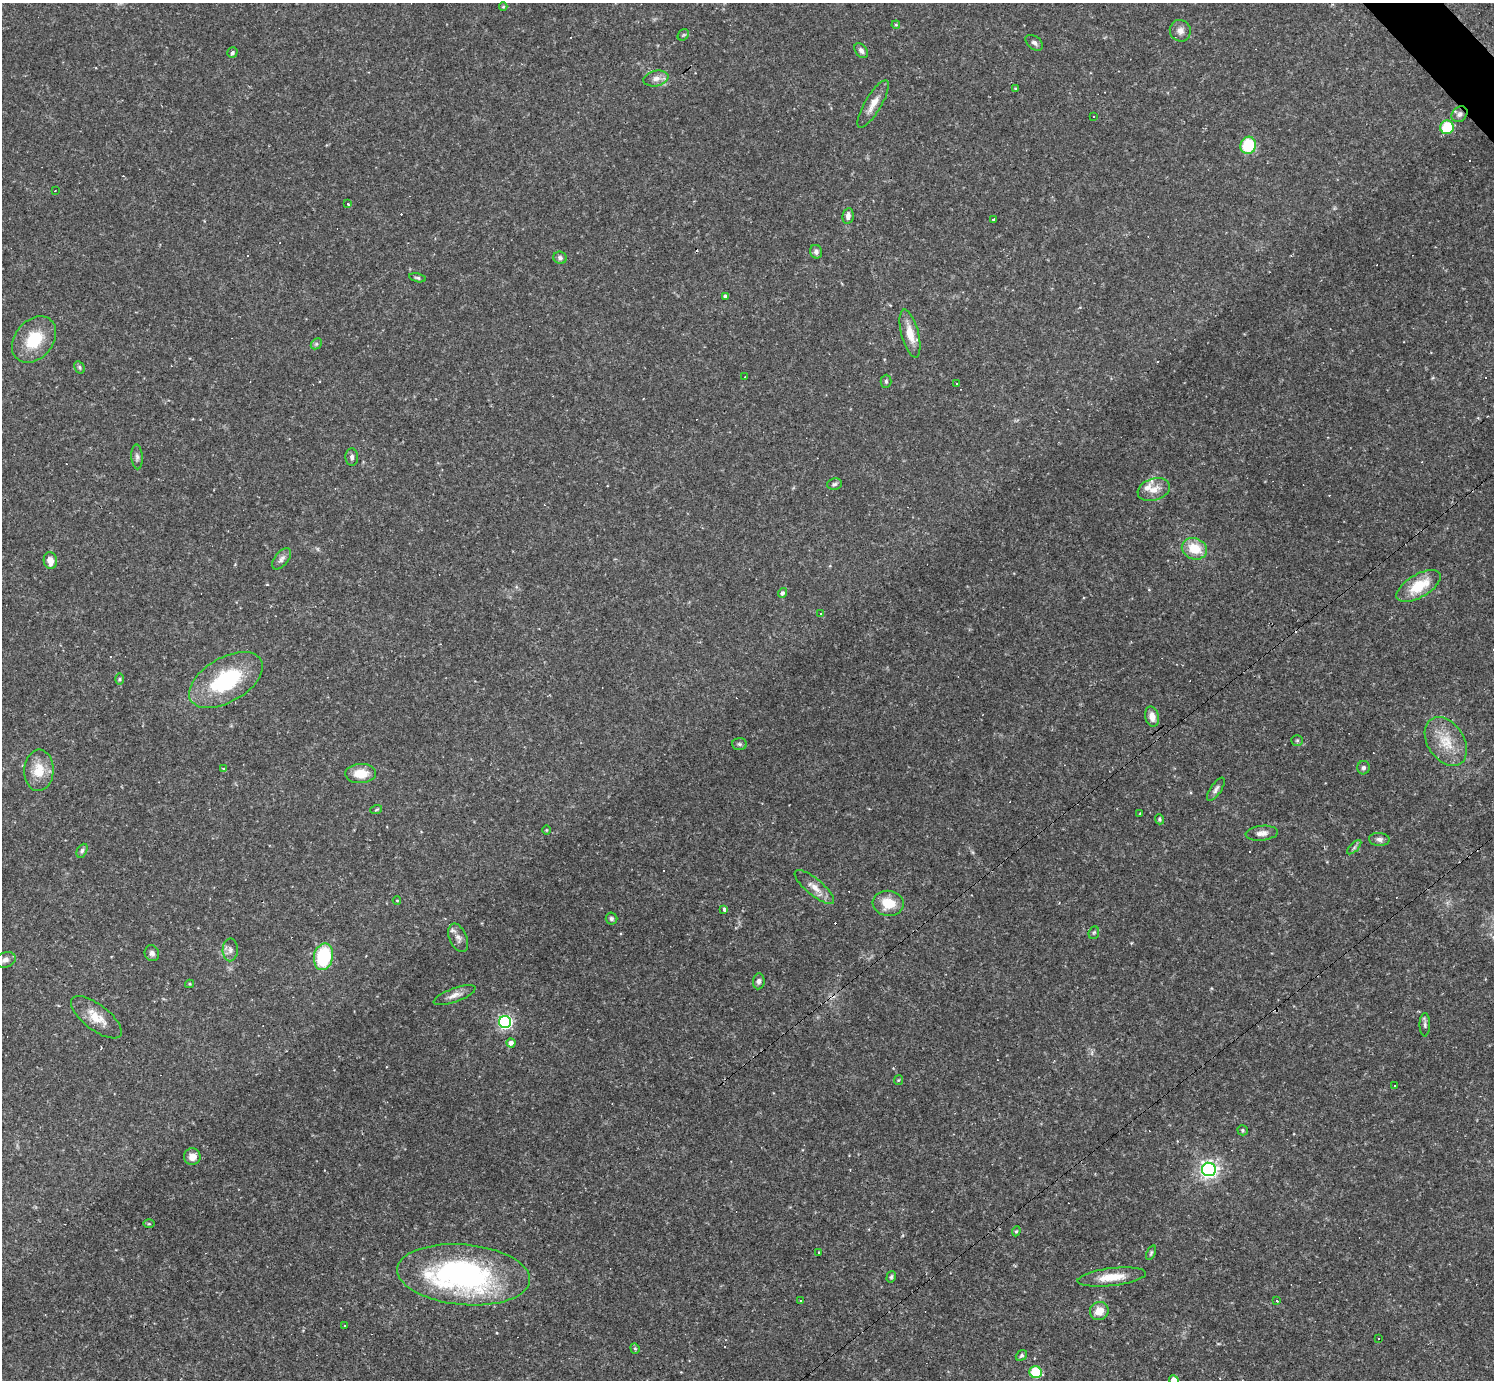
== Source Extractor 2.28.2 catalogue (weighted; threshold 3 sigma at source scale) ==
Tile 10 of 4 x 4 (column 2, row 3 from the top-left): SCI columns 1497-2988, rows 1672-3049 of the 5974 x 5972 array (HDU 1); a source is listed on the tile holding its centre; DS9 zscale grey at full resolution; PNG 1496 x 1382 px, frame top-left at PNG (2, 3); each listed source drawn as its Kron ellipse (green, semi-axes under 4 px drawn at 4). Shown black and unused: <1% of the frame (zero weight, under 2 of 3 exposures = <1% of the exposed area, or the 3 px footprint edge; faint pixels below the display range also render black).
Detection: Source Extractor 2.28.2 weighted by HDU 2 'WHT'; one run over the whole footprint, this tile lists its part. Background 0.0633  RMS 0.0061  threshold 0.0274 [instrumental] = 3 sigma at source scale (4.5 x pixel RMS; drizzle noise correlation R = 1.50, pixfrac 1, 0.05/0.05 arcsec/px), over >= 5 px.
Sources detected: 125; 1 too faint to see at this stretch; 24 cosmic-ray / hot-pixel residue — neither listed nor drawn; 3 inside a brighter listed object's ellipse — not listed separately; the other 97 listed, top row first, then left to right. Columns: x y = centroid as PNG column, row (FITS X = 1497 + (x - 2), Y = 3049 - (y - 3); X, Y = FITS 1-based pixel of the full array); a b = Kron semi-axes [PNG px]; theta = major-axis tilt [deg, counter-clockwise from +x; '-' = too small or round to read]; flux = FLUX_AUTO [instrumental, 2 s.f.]
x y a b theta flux
503 7 4 4 - 0.68
896 25 4 4 - 0.65
1180 31 11 10 - 3.5
683 35 6 5 - 0.94
1034 43 10 6 -38 1.9
861 51 8 5 -50 2.2
232 53 5 5 - 1.2
656 79 12 7 13 3.8
1015 89 4 4 - 0.57
873 104 27 8 59 6.8
1460 114 9 7 44 2.2
1093 116 3 3 - 19
1447 127 7 6 - 23
1248 145 9 7 72 27
55 191 3 2 - 0.5
347 204 3 3 - 5.9
848 216 8 5 80 2.5
993 219 3 3 - 49
816 252 7 6 - 1.7
560 258 7 6 - 1.5
417 278 8 4 -12 1.1
725 296 4 3 - 1.1
910 334 25 8 -76 9.5
34 340 26 19 49 22
316 344 6 4 45 1
80 367 6 4 -59 0.96
745 377 3 2 - 0.35
886 381 6 5 - 1.1
957 384 2 2 - 0.46
137 457 12 5 -86 2
352 457 9 6 -87 2
834 484 7 5 5 1.4
1154 490 16 11 17 6.7
1194 549 13 10 -21 15
282 559 12 6 51 2.5
50 561 8 6 -79 5.6
1419 586 25 11 31 20
782 593 5 4 - 1.6
821 613 3 3 - 2.3
120 679 6 4 89 0.87
226 680 41 22 30 51
1152 717 10 7 -75 5.2
1297 740 5 5 - 0.89
1446 742 27 18 -57 16
739 744 7 5 -3 1.4
1363 768 7 6 - 1.6
224 769 3 3 - 0.97
39 770 20 15 86 13
361 773 15 9 2 11
1216 789 13 5 56 2.1
376 810 6 3 19 0.72
1140 813 4 2 - 0.42
1159 819 5 4 - 0.89
547 830 4 3 - 0.56
1262 833 16 7 6 3.8
1379 839 10 6 -4 2.3
1354 847 9 3 45 1.2
82 851 7 5 63 1.2
814 887 24 8 -40 6.3
397 900 4 3 - 0.42
888 903 15 12 -9 12
723 909 3 3 - 14
611 919 6 5 - 1.4
1094 933 6 5 - 0.94
458 938 15 8 -67 3.2
230 950 11 7 88 2.7
152 953 8 7 - 2.1
323 957 13 9 78 37
5 960 11 7 16 2.8
759 981 8 5 84 2
190 984 4 4 - 0.7
455 995 22 7 20 4.3
96 1017 30 12 -38 11
505 1022 6 6 - 130
1425 1025 12 5 89 1.8
511 1043 4 4 - 3
898 1080 5 4 - 0.67
1395 1085 3 2 - 0.75
1243 1130 5 5 - 0.84
192 1157 8 8 - 5.2
1209 1169 7 7 - 220
149 1224 6 4 -1 0.78
1016 1231 5 4 - 0.82
818 1253 3 3 - 2.9
1151 1253 8 4 66 0.94
464 1275 67 30 -5 140
891 1277 6 4 74 0.96
1112 1277 34 9 7 12
800 1301 3 3 - 1.4
1277 1301 3 3 - 1.6
1099 1311 9 9 - 7.3
345 1325 3 2 - 0.42
1379 1338 3 3 - 0.61
635 1348 5 4 - 0.89
1021 1355 6 5 - 1
1036 1372 6 6 - 22
1174 1380 5 4 - 5.1
Overlapping masked pixels (flux is a lower limit): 2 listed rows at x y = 1460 114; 1447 127
Isophote crosses this tile's border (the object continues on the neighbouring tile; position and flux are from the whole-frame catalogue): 1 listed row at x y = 1174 1380